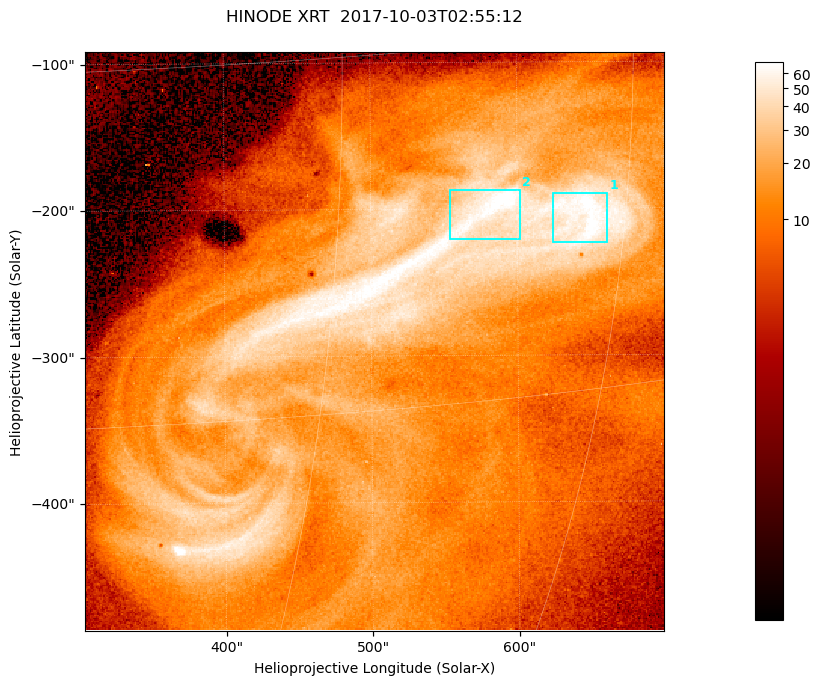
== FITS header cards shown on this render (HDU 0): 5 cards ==
TELESCOP= 'HINODE  '           /
INSTRUME= 'XRT     '           /
DATE_OBS= '2017-10-03T02:55:12.413' /
CTYPE1  = 'Solar-X '           /
CTYPE2  = 'Solar-Y '           /

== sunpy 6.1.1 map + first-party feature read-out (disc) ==
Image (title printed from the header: HINODE XRT  2017-10-03T02:55:12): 384 x 384 px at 1.03 arcsec/px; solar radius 958 arcsec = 932 px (partial field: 5.4% of the solar disc is inside the frame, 100% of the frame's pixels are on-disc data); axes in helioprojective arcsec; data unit not stated in the header (colour bar unlabelled)
Orientation: roll -0.357 deg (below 1 deg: not rotated)
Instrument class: DISC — disc imager (sunpy class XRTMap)
Bright regions (active regions / flare kernels): reference = the on-disc median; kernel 3 px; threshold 5 sigma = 49.1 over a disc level ~11.8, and >= 1.15x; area >= 147 px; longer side >= 5 px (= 5.1 arcsec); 2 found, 2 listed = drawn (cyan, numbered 1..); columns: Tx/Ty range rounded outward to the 5 arcsec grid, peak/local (2 s.f.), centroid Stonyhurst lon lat
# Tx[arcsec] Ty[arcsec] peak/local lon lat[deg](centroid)
1 620..665 -225..-190 6.4 +43 -7
2 550..605 -220..-185 6.7 +38 -7